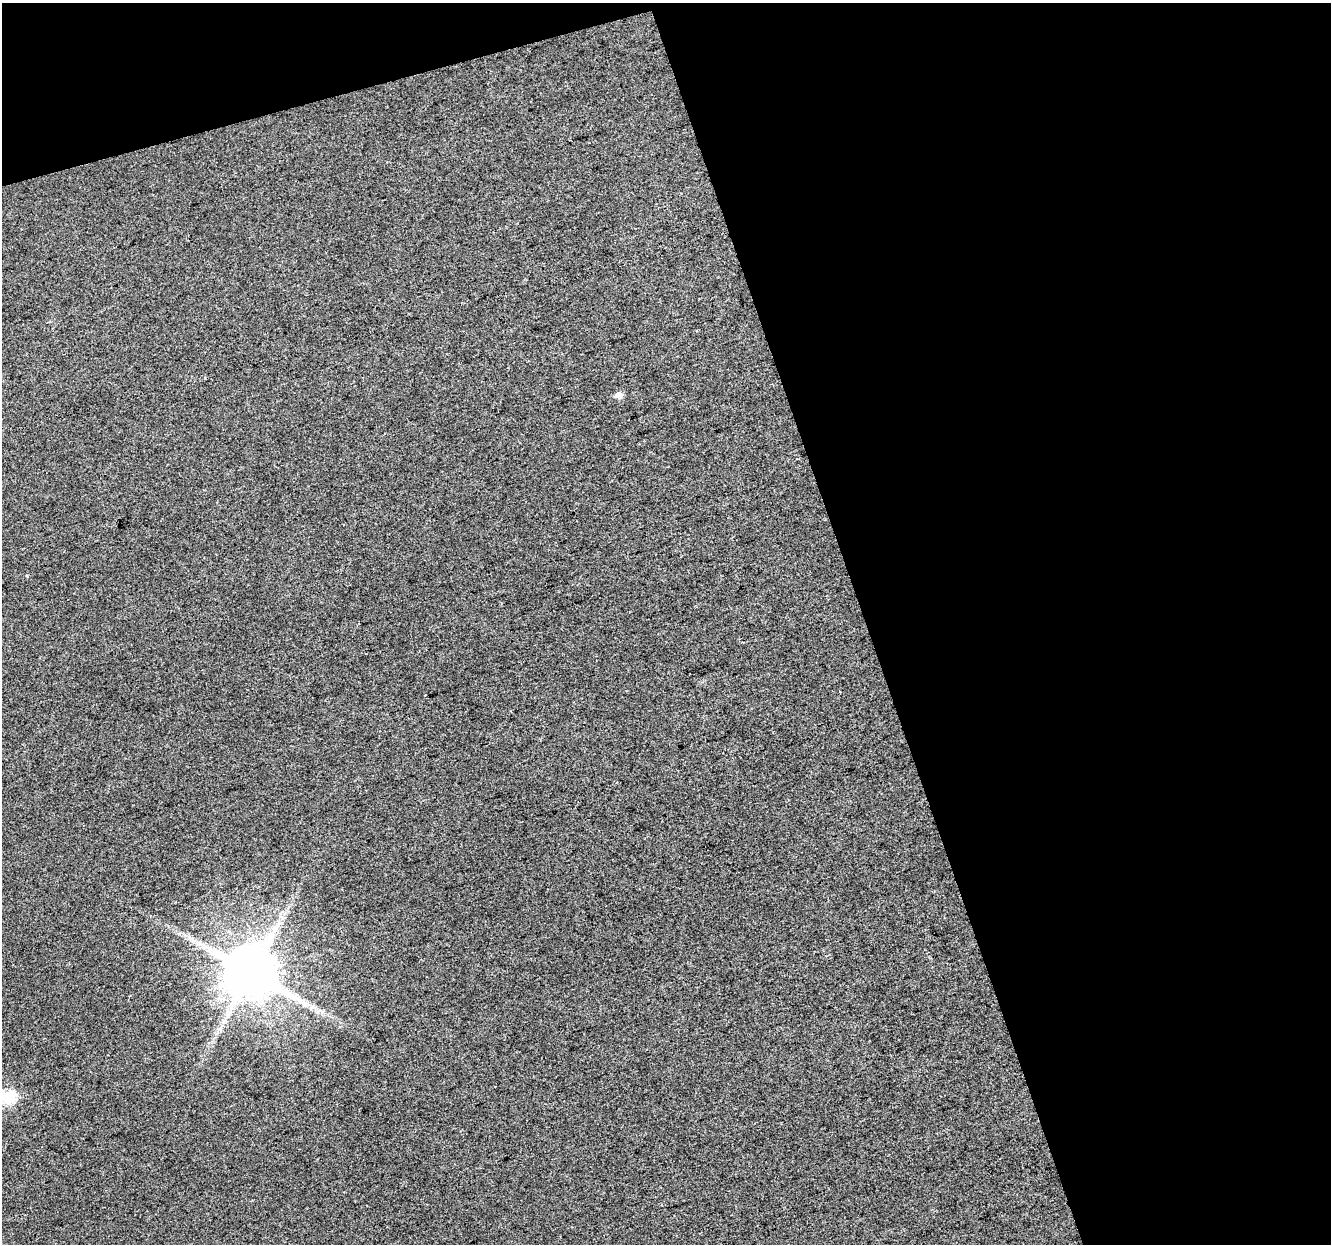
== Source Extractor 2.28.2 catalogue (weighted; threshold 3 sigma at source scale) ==
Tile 2 of 2 x 2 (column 2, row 1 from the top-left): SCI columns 1329-2657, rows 1282-2523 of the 2659 x 2579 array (HDU 1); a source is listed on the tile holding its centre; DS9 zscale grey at full resolution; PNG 1333 x 1246 px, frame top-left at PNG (2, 3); no overlay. Shown black and unused: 39% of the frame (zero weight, under 3 of 4 exposures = <1% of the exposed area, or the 3 px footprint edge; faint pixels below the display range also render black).
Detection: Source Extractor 2.28.2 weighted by HDU 2 'WHT'; one run over the whole footprint, this tile lists its part. Background 0.0471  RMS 0.011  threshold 0.0513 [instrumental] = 3 sigma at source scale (4.5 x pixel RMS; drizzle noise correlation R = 1.50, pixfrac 1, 0.0396/0.0396 arcsec/px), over >= 5 px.
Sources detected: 5; all 5 listed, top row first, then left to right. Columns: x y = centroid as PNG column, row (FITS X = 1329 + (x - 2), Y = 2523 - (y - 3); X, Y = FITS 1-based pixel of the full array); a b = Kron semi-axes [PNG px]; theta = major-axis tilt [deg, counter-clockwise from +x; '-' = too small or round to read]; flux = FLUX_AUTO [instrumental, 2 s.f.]
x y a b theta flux
619 395 8 7 - 6.4
276 927 7 4 71 3.6
204 947 9 4 0 3.9
250 973 14 13 - 7800
8 1097 7 6 - 150
Isophote crosses this tile's border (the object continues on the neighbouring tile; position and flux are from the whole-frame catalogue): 1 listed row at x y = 8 1097